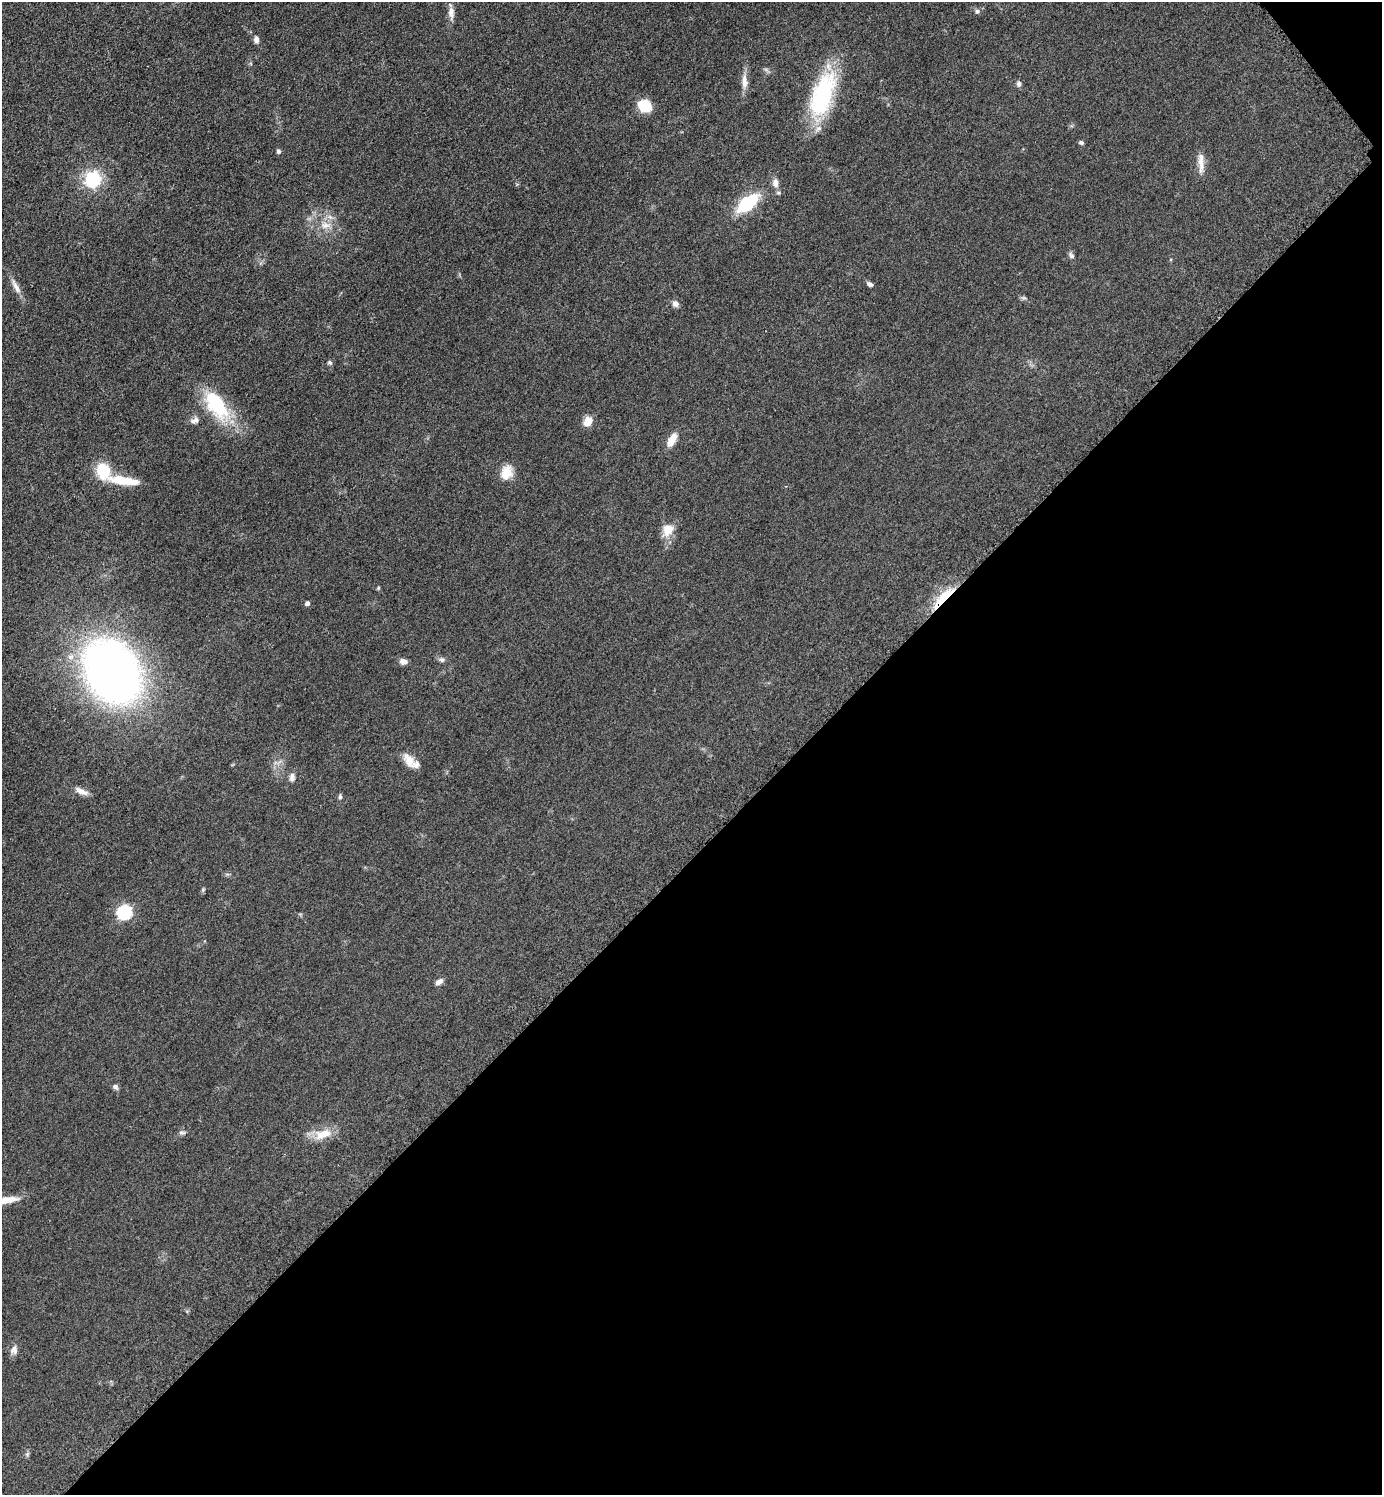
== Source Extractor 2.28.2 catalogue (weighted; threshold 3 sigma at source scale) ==
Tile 12 of 4 x 4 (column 4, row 3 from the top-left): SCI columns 4346-5725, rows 1506-2998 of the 6030 x 6036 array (HDU 1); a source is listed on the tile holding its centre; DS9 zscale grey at full resolution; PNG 1384 x 1497 px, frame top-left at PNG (2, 2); no overlay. Shown black and unused: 43% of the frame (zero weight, under 3 of 5 exposures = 3% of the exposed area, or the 3 px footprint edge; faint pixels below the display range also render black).
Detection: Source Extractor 2.28.2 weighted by HDU 2 'WHT'; one run over the whole footprint, this tile lists its part. Background 0.0488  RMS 0.0059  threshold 0.0263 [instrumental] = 3 sigma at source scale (4.5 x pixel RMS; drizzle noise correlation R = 1.50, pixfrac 1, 0.05/0.05 arcsec/px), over >= 5 px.
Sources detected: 48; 2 inside a brighter listed object's ellipse — not listed separately; the other 46 listed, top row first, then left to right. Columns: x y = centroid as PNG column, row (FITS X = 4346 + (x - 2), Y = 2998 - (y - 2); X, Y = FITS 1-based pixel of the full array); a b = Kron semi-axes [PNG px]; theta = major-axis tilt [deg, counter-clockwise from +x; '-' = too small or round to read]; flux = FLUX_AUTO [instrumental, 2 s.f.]
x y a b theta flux
977 11 7 6 - 1.6
451 13 18 8 -86 4.1
256 39 9 6 -87 2.2
766 70 9 3 -45 1
744 81 21 8 -88 5
1019 84 8 6 -90 1.6
822 95 59 24 71 58
645 106 13 11 -33 17
1081 143 6 5 - 1.3
278 151 6 5 - 1.2
1201 163 30 7 -87 5.7
93 179 18 17 - 27
775 183 11 8 -84 3.9
748 203 19 10 38 39
325 225 16 10 2 7
1071 255 10 6 -51 1.5
870 284 7 5 -28 1.7
16 286 24 7 -62 4.7
1024 298 7 4 -18 1
675 304 8 7 - 2.5
330 363 6 5 - 1.1
216 405 42 20 -55 39
193 421 10 7 9 2.4
588 421 12 9 61 5.7
672 440 18 8 60 7.1
103 471 18 14 -74 18
506 472 18 14 65 8.9
124 480 39 9 -7 16
668 530 16 12 60 8.9
943 598 35 9 46 17
307 603 5 4 - 1.9
441 659 9 7 -30 1.7
403 661 10 7 -7 2.8
112 672 44 35 -58 500
409 760 20 11 -56 6.9
292 777 11 7 88 2.6
81 791 18 7 -24 4.3
340 796 7 5 -90 1.1
125 912 7 6 - 100
439 982 10 6 32 2.6
115 1087 8 6 -38 1.7
182 1133 9 6 0 1.6
323 1134 27 12 16 11
6 1200 30 7 7 9.3
14 1350 13 9 88 3.5
27 1454 6 5 - 1.1
Overlapping masked pixels (flux is a lower limit): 1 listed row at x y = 943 598
Isophote crosses this tile's border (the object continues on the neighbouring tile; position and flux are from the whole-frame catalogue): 1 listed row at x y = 6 1200